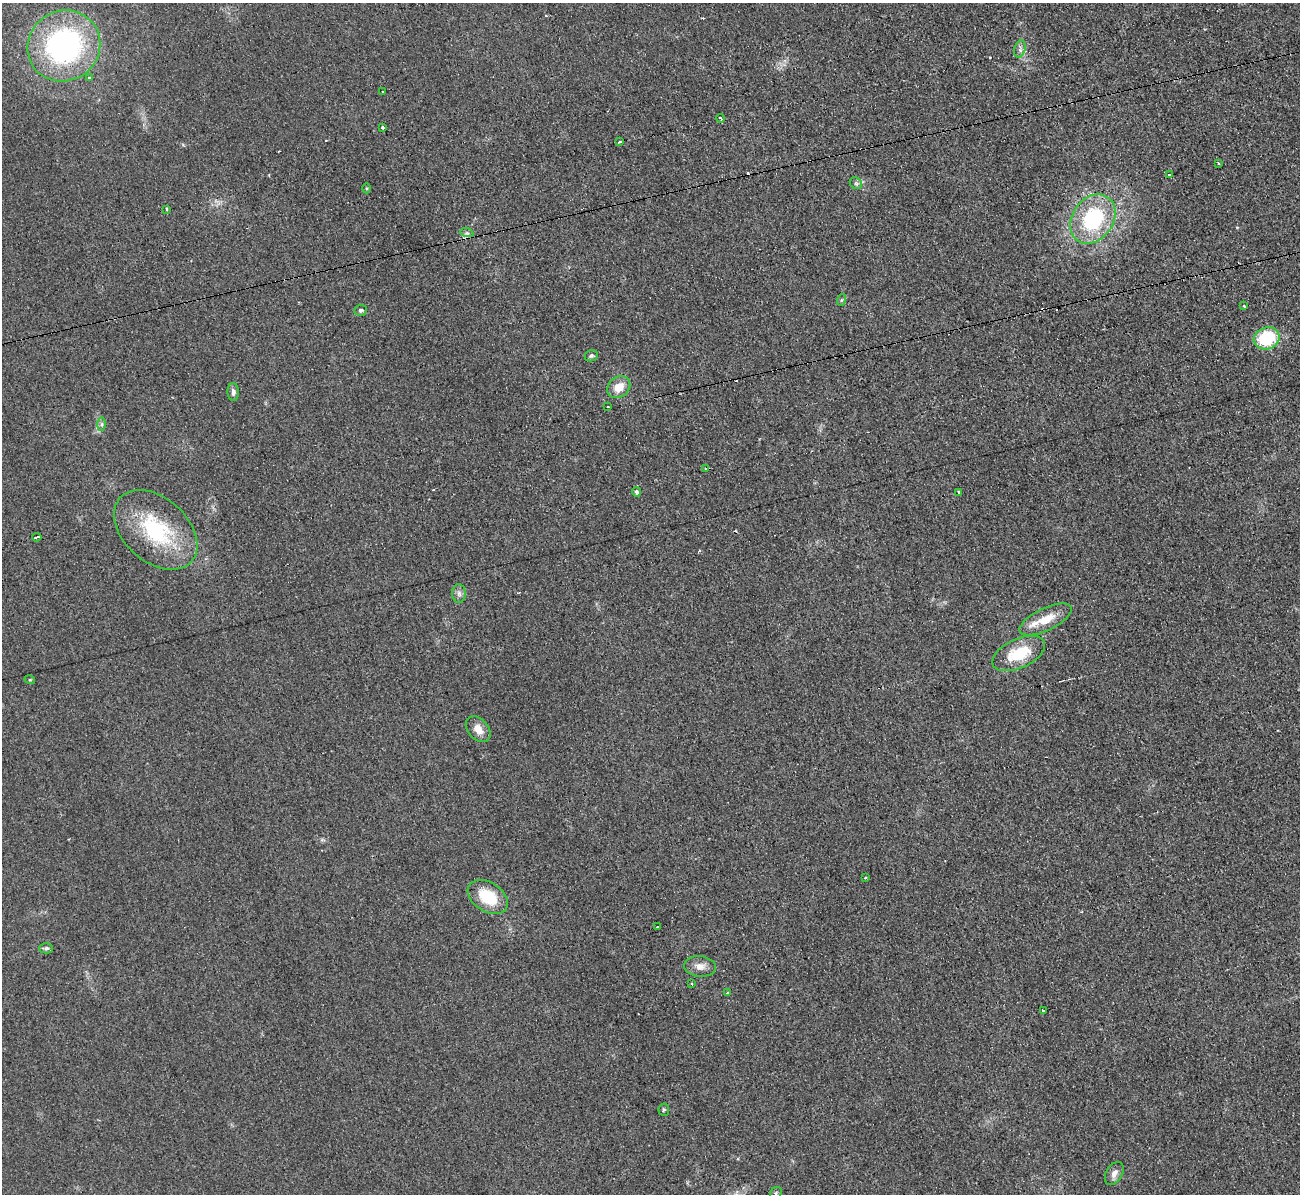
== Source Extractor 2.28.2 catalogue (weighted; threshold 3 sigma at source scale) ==
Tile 10 of 4 x 4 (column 2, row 3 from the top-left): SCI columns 1307-2604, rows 1334-2525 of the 5221 x 5176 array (HDU 1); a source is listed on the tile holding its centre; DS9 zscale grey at full resolution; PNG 1302 x 1196 px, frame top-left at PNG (2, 3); each listed source drawn as its Kron ellipse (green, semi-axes under 4 px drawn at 4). Shown black and unused: <1% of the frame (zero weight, under 2 of 3 exposures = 2% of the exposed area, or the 3 px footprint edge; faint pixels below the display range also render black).
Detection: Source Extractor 2.28.2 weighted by HDU 2 'WHT'; one run over the whole footprint, this tile lists its part. Background 0.0633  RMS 0.0099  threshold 0.0444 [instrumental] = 3 sigma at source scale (4.5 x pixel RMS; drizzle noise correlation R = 1.50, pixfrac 1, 0.05/0.05 arcsec/px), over >= 5 px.
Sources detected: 51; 7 cosmic-ray / hot-pixel residue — neither listed nor drawn; the other 44 listed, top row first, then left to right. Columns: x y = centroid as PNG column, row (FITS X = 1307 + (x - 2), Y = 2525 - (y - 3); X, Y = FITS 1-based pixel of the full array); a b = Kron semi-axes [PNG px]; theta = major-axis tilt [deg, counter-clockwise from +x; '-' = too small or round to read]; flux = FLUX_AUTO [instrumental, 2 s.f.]
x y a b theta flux
64 46 37 35 32 210
1020 49 9 5 77 3.3
89 78 3 2 - 3.1
383 91 3 3 - 3.4
720 118 4 2 - 2.6
383 128 3 3 - 4.1
620 142 3 3 - 5.9
1218 164 3 3 - 3
1169 175 3 2 - 1.7
856 183 6 5 - 2
366 188 5 3 - 1.1
166 209 3 3 - 5.7
1093 219 26 20 56 87
467 233 7 4 -17 2.2
841 300 6 4 70 1.2
1244 306 4 3 - 3.4
361 310 6 5 - 2.4
1267 338 13 11 19 52
591 356 7 5 23 2
619 387 12 10 40 14
233 392 9 5 -87 3.3
608 407 3 2 - 2.3
101 424 7 4 90 2.3
705 469 3 2 - 1.6
636 492 5 4 - 2.4
958 492 3 3 - 3.1
156 530 48 32 -42 85
37 537 4 2 - 4.7
459 594 9 7 -89 3.7
1046 619 28 11 26 22
1019 654 28 14 24 38
30 680 5 3 - 0.94
478 729 15 10 -48 9.4
865 878 3 2 - 2
488 897 22 14 -33 34
658 926 3 3 - 6.5
46 948 7 5 1 2.3
700 966 16 10 -5 8.1
692 984 3 2 - 2.2
728 993 3 3 - 2.2
1044 1010 3 3 - 3.3
664 1110 6 5 - 1.5
1114 1173 12 8 59 6.1
776 1193 6 5 - 1.9